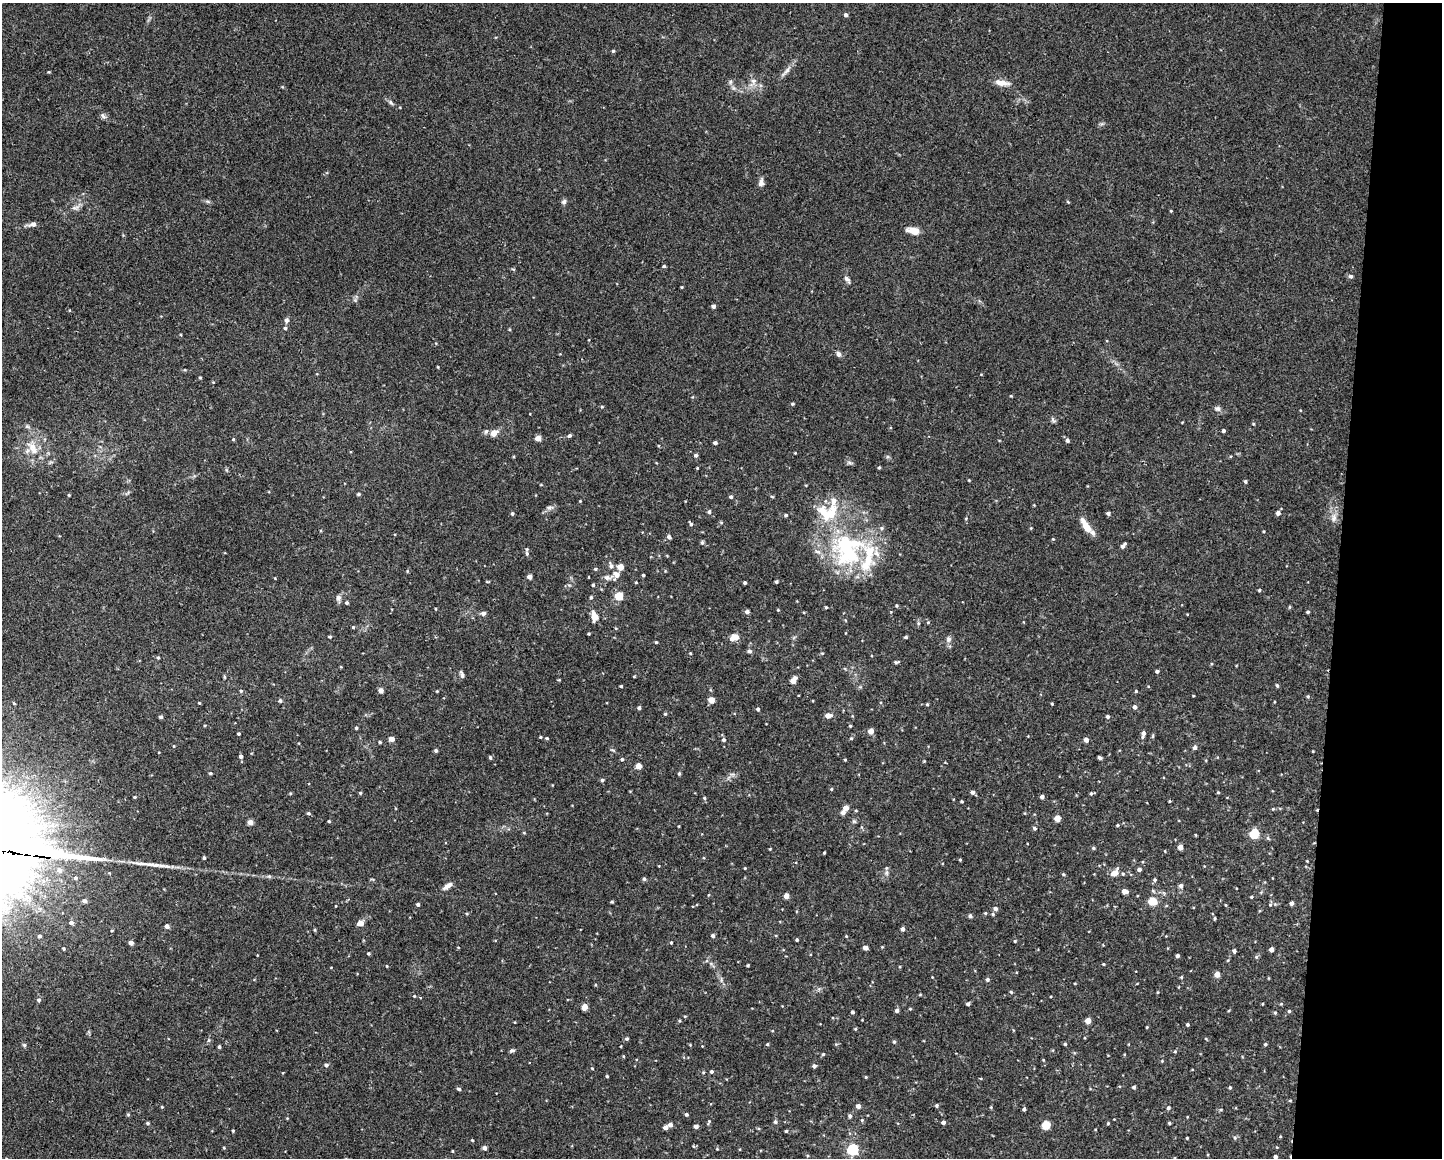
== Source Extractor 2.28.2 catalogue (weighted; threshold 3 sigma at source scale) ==
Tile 6 of 3 x 4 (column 3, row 2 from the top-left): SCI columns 3101-4540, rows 2313-3468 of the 4647 x 4626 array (HDU 1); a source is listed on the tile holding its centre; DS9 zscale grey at full resolution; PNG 1444 x 1160 px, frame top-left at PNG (2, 3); no overlay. Shown black and unused: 7% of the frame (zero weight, under 2 of 3 exposures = <1% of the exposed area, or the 3 px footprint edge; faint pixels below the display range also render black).
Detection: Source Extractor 2.28.2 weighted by HDU 2 'WHT'; one run over the whole footprint, this tile lists its part. Background 0.0671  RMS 0.0056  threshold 0.0253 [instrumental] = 3 sigma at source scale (4.5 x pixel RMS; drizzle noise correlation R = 1.50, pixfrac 1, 0.05/0.05 arcsec/px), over >= 5 px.
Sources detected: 336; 1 inside a brighter object's white glare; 1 cosmic-ray / hot-pixel residue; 1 long thin detection or spike segment (spike, bleed or trail) — not listed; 8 inside a brighter listed object's ellipse — not listed separately; the other 325 listed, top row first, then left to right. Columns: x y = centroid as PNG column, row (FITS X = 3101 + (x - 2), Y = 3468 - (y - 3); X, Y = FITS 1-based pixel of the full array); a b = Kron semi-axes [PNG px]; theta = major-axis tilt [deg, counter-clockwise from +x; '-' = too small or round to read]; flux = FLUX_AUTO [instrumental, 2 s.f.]
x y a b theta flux
846 15 4 4 - 1.6
613 51 4 4 - 0.77
786 71 19 5 48 2.9
49 72 4 3 - 0.46
753 81 7 6 - 1.9
730 82 6 5 - 1.2
1002 83 16 6 -11 5.3
391 102 8 5 -52 1.3
103 116 9 6 -45 1.6
761 182 10 6 81 2.3
564 202 7 7 - 1.3
1068 202 5 3 - 0.5
75 208 10 5 1 1.8
1171 211 4 3 - 0.49
32 224 10 5 12 2.7
914 231 12 6 -14 7.2
664 266 4 3 - 0.78
513 269 6 3 -18 0.52
1351 276 5 5 - 1.4
847 279 11 5 -54 1.7
682 287 3 3 - 0.46
713 306 4 4 - 1.5
286 320 6 5 - 1.5
285 328 4 4 - 0.9
509 329 4 3 - 0.54
839 354 7 6 - 1.6
438 367 4 3 - 0.43
200 378 4 3 - 0.64
1011 396 4 3 - 0.48
792 404 4 3 - 0.71
602 406 5 3 - 0.54
1217 408 8 7 - 1.7
1053 420 9 4 -63 1.1
1253 424 4 4 - 0.53
27 426 7 4 -1 1
486 431 7 5 72 1.2
1223 431 3 3 - 1.2
494 433 7 6 - 4.3
569 436 5 4 - 0.98
538 438 4 4 - 5.3
233 439 4 4 - 0.66
1067 440 5 4 - 1.5
715 443 4 4 - 1.4
659 446 4 3 - 0.46
32 447 17 12 -34 8.4
795 453 3 3 - 0.39
696 455 4 4 - 1.2
879 467 4 3 - 0.71
697 468 4 3 - 0.47
1245 481 4 3 - 0.88
358 494 4 3 - 0.8
69 495 3 3 - 0.49
731 497 4 4 - 1
580 501 3 3 - 0.42
833 501 10 8 -89 3.6
549 508 6 6 - 1.3
709 512 5 4 - 1.2
512 513 4 4 - 0.92
1108 513 4 4 - 1.3
1278 513 4 4 - 2.1
786 515 4 3 - 0.87
966 518 5 3 - 0.43
1334 518 12 7 77 3.1
721 523 5 4 - 0.62
691 524 6 3 -54 1
1086 526 21 7 -57 7.9
882 528 6 4 -21 0.98
1031 528 4 3 - 0.45
669 537 5 4 - 1.6
1053 539 4 3 - 0.46
702 543 6 4 90 0.99
1123 545 7 3 48 1.9
848 552 49 35 90 68
527 553 5 4 - 0.93
611 566 8 6 -73 1.9
620 567 4 4 - 6.8
595 569 5 4 - 0.69
616 574 9 8 - 4.1
643 575 3 3 - 0.69
530 577 4 4 - 3.7
607 577 13 7 5 2.6
487 582 5 3 - 0.46
636 582 4 3 - 0.43
776 582 3 3 - 1
745 583 3 3 - 0.89
593 585 4 3 - 0.78
1259 590 4 3 - 0.71
619 596 5 5 - 18
338 597 8 8 - 1.8
591 597 4 3 - 0.82
347 603 4 3 - 1.1
897 606 4 3 - 0.6
826 607 3 3 - 0.59
1289 607 5 3 - 0.61
435 609 4 2 - 0.49
778 610 4 3 - 0.45
747 612 4 4 - 1.9
1308 612 4 3 - 0.78
483 613 5 5 - 2.1
595 616 8 5 -74 8
928 622 4 3 - 0.49
918 623 6 4 -72 0.72
353 627 4 4 - 0.63
589 634 3 2 - 0.56
735 636 10 7 -30 3.2
330 637 3 3 - 0.83
906 637 4 3 - 0.89
948 639 8 7 - 1.9
656 642 3 3 - 0.59
749 651 5 4 - 1.8
690 653 4 3 - 0.48
822 653 4 4 - 0.57
158 658 4 4 - 0.61
896 662 6 3 14 0.99
341 667 4 3 - 0.44
1157 671 4 3 - 1.2
462 674 10 4 -71 1.3
634 676 4 3 - 0.45
224 677 5 3 - 0.65
793 680 6 4 52 5.7
1277 685 5 4 - 0.75
621 686 3 3 - 0.68
381 690 4 4 - 3.6
241 691 5 4 - 0.78
437 691 3 3 - 0.43
1136 691 4 3 - 0.69
1308 696 5 4 - 0.66
711 700 4 4 - 6.9
280 701 5 4 - 1.2
14 703 5 3 - 0.49
199 703 3 3 - 0.47
927 704 4 3 - 0.72
1052 704 3 3 - 0.52
1135 707 5 4 - 1.6
639 708 4 4 - 1.2
758 709 4 4 - 1.1
665 714 5 4 - 0.64
828 715 6 5 - 4
1108 716 5 4 - 1.1
161 717 4 4 - 1.2
205 725 4 3 - 0.43
850 726 4 3 - 0.63
356 728 3 3 - 0.81
871 731 4 4 - 5.1
238 734 3 3 - 0.78
1143 734 8 4 80 2.2
1153 736 6 4 88 0.65
540 737 4 3 - 0.59
547 738 4 3 - 0.59
851 738 5 4 - 0.73
391 739 5 4 - 3.5
724 740 5 4 - 1.3
1086 740 4 4 - 2.8
380 742 4 3 - 0.72
174 746 5 3 - 0.44
1195 747 5 5 - 1.6
436 750 4 4 - 1.1
241 756 5 4 - 1.4
490 757 5 4 - 0.89
1100 758 4 3 - 1.1
622 759 4 4 - 0.94
845 760 3 3 - 0.51
638 766 4 4 - 6
210 773 4 3 - 0.69
679 773 4 3 - 0.75
732 774 7 4 -18 1.2
602 780 4 4 - 1.1
831 789 4 4 - 0.61
973 792 5 4 - 1.6
1218 792 4 3 - 0.51
360 793 4 4 - 0.68
1091 793 5 4 - 0.91
135 797 3 3 - 0.56
1042 797 4 4 - 1.6
704 798 5 4 - 0.73
962 801 3 3 - 0.67
1169 801 4 3 - 0.53
846 808 4 4 - 4.4
1273 809 5 4 - 0.62
856 811 5 3 - 0.49
843 812 5 4 - 2.5
308 813 4 4 - 0.94
1057 818 4 4 - 7.5
329 821 3 3 - 0.69
250 822 4 4 - 4.2
1117 825 4 3 - 0.71
1034 828 5 5 - 0.99
524 833 5 3 - 0.45
1254 834 5 5 - 33
1196 835 4 3 - 0.41
1180 847 4 4 - 4.2
1093 848 5 4 - 0.86
770 849 3 3 - 0.42
824 853 3 2 - 0.57
26 854 106 16 -3 7100
204 858 4 3 - 0.95
960 860 3 3 - 0.62
1307 861 3 3 - 0.39
745 868 3 2 - 0.46
886 868 6 5 - 0.99
1139 869 5 4 - 1.3
1115 872 9 6 48 5.1
1063 874 5 4 - 0.59
1123 874 5 4 - 0.74
269 876 5 5 - 0.89
75 878 5 5 - 1.2
644 879 5 4 - 0.93
1155 880 5 4 - 0.95
448 886 15 6 35 2.9
1181 886 6 5 - 1.7
1125 891 6 4 -12 3.2
708 895 4 3 - 0.43
786 896 4 4 - 4.3
1251 897 4 3 - 0.6
85 901 5 4 - 2.1
1152 901 5 5 - 15
612 902 3 3 - 0.66
1291 903 4 4 - 2
418 904 3 3 - 1
1226 905 4 3 - 0.47
1270 905 5 5 - 0.69
995 909 5 5 - 1.6
985 913 4 4 - 0.61
993 914 5 4 - 0.77
970 916 4 4 - 1.5
1215 918 4 3 - 0.62
71 923 5 4 - 1.8
360 923 7 5 23 3.1
167 926 4 4 - 2.5
903 929 4 4 - 1.6
315 930 5 3 - 0.59
39 936 4 4 - 0.95
713 936 4 4 - 1.5
846 936 4 3 - 0.45
797 940 3 3 - 0.81
1015 941 4 3 - 0.54
131 943 4 4 - 2.8
671 943 4 3 - 0.56
865 948 4 4 - 3.3
64 949 4 3 - 0.7
1271 949 4 4 - 2.9
1234 951 4 4 - 1.4
368 953 4 3 - 0.71
1177 956 4 3 - 1.5
1256 957 5 4 - 0.82
1103 964 4 3 - 0.54
748 965 3 3 - 0.59
387 966 4 3 - 0.46
1217 974 4 4 - 5.1
1181 977 4 4 - 0.56
987 980 5 4 - 1.1
1011 992 5 3 - 0.6
1158 992 4 3 - 0.49
920 994 5 3 - 0.51
414 996 3 3 - 0.39
38 1000 5 4 - 1.3
968 1004 4 4 - 1.1
1281 1004 5 3 - 0.51
585 1007 5 4 - 5.5
910 1009 4 4 - 0.5
897 1010 4 4 - 1.6
1289 1011 4 4 - 0.75
853 1012 4 3 - 1.1
1275 1013 4 4 - 0.65
685 1016 5 3 - 0.45
679 1021 4 3 - 0.58
1088 1021 4 4 - 5.8
1187 1025 4 4 - 0.73
1147 1027 3 3 - 0.46
855 1029 4 3 - 0.59
627 1039 5 4 - 0.88
1206 1039 5 3 - 0.47
894 1042 5 4 - 0.78
767 1044 4 3 - 0.64
1065 1044 4 4 - 0.68
1265 1044 4 4 - 0.81
24 1045 6 5 - 0.81
219 1047 4 3 - 0.97
512 1050 6 4 19 1.1
1175 1051 5 4 - 0.67
823 1054 4 4 - 0.64
623 1056 4 3 - 0.45
1043 1060 4 3 - 0.43
1162 1061 3 3 - 0.47
326 1065 5 4 - 1.4
814 1066 4 4 - 1.6
592 1068 4 3 - 0.45
711 1072 4 4 - 1.1
607 1076 3 3 - 0.65
866 1077 4 3 - 0.5
1134 1087 4 4 - 1
1230 1088 4 4 - 0.67
459 1089 4 4 - 1.1
1290 1100 5 3 - 0.53
936 1105 4 4 - 0.88
858 1106 4 4 - 2.4
162 1107 4 3 - 0.5
1168 1108 5 4 - 1.1
1024 1109 4 3 - 1.4
1221 1110 5 3 - 0.55
128 1114 4 4 - 0.66
686 1114 4 4 - 1.1
850 1116 5 4 - 1.2
287 1118 3 3 - 0.41
862 1120 5 5 - 0.71
709 1122 8 4 62 0.82
775 1122 5 5 - 1.1
943 1122 4 4 - 1.7
148 1123 5 4 - 0.77
1108 1123 4 3 - 0.56
1169 1123 3 3 - 0.76
670 1125 5 4 - 2.5
1046 1125 5 5 - 21
696 1126 4 4 - 2.3
665 1127 4 3 - 2.5
233 1131 3 3 - 0.62
786 1131 3 3 - 0.75
1187 1138 3 2 - 0.48
1235 1138 5 5 - 0.9
472 1140 3 3 - 0.58
224 1148 4 3 - 0.54
485 1148 4 4 - 2.2
853 1149 5 5 - 62
452 1151 3 3 - 0.51
1275 1157 3 3 - 1.4
Overlapping masked pixels (flux is a lower limit): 1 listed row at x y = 26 854